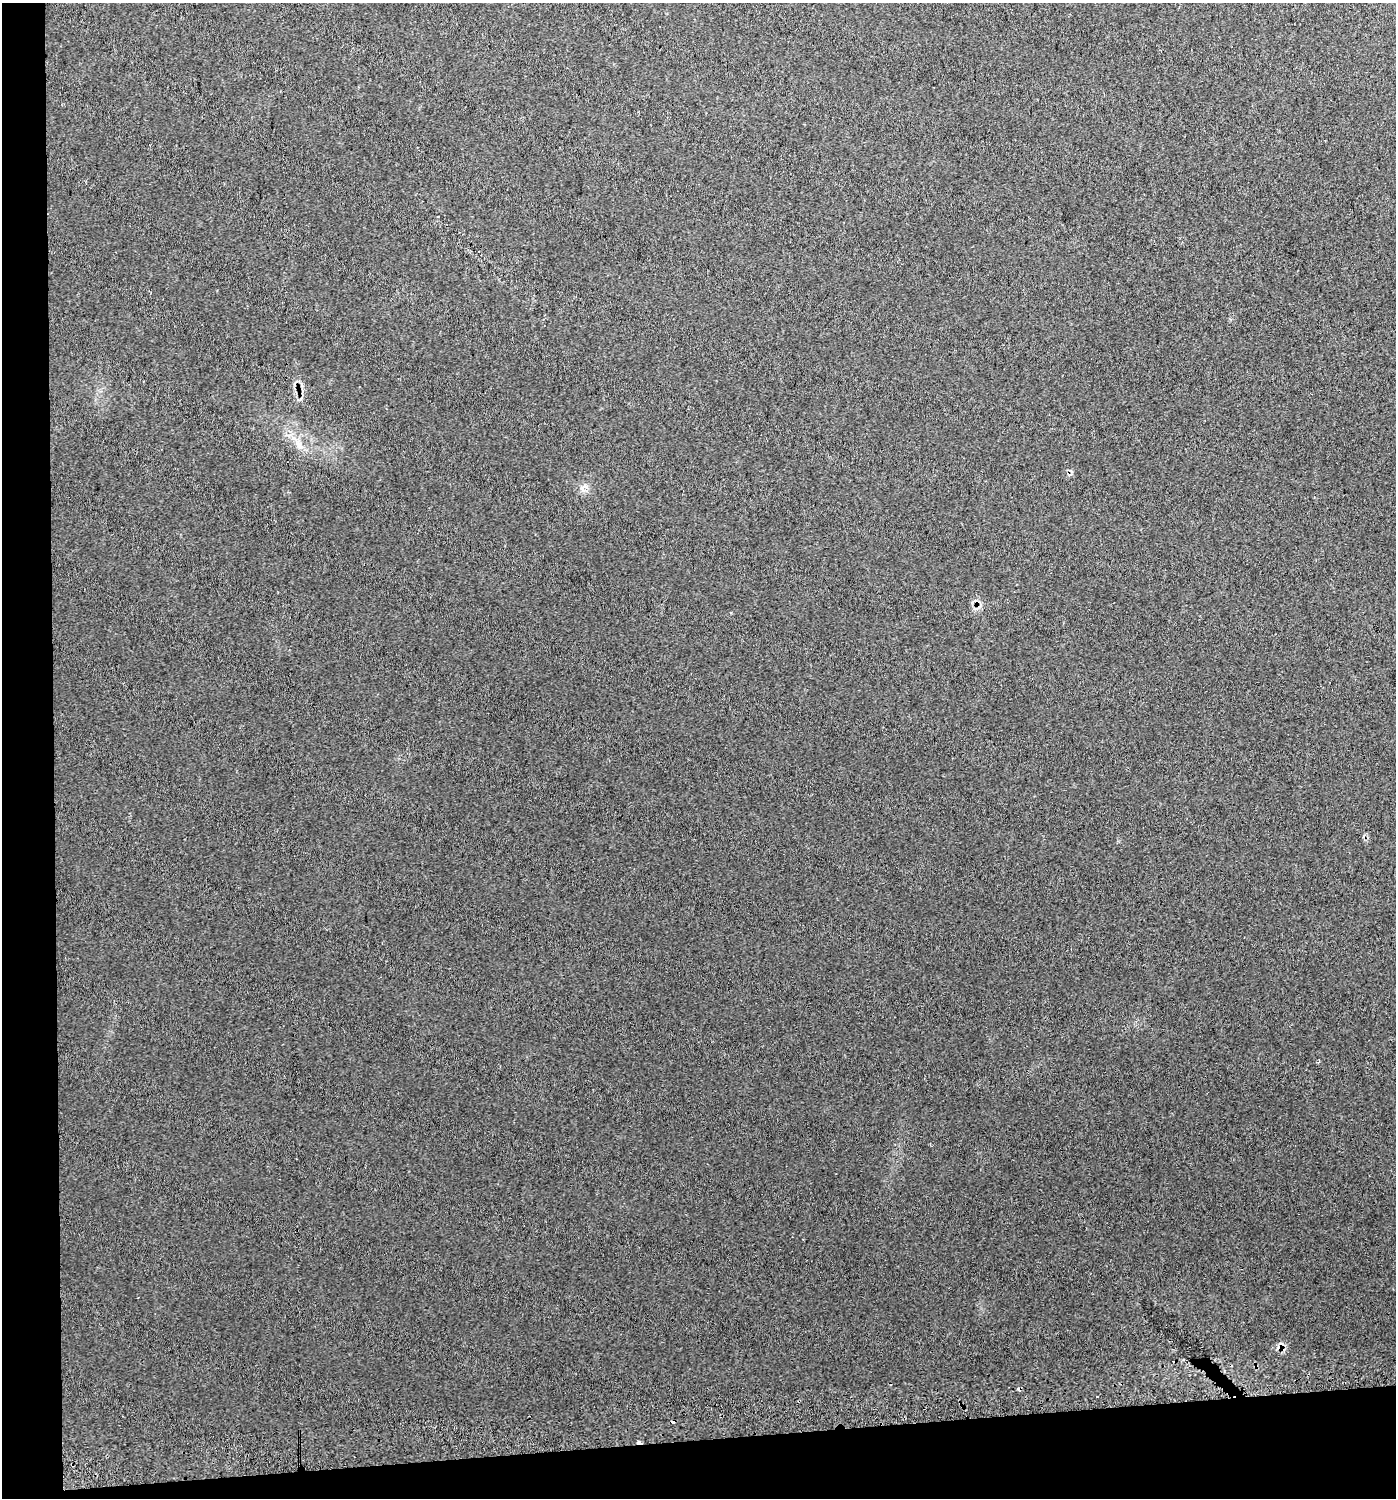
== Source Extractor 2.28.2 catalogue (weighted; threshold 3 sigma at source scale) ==
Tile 7 of 3 x 3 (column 1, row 3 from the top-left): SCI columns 46-1439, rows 41-1536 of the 4231 x 4570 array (HDU 1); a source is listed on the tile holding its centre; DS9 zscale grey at full resolution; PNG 1398 x 1500 px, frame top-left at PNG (2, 3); no overlay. Shown black and unused: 8% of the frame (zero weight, under 2 of 3 exposures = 5% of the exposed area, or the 3 px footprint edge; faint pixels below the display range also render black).
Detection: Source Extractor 2.28.2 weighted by HDU 2 'WHT'; one run over the whole footprint, this tile lists its part. Background 0.034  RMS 0.012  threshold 0.0541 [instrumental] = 3 sigma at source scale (4.5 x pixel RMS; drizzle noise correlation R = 1.50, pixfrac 1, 0.0396/0.0396 arcsec/px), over >= 5 px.
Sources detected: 7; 3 cosmic-ray / hot-pixel residue — not listed; the other 4 listed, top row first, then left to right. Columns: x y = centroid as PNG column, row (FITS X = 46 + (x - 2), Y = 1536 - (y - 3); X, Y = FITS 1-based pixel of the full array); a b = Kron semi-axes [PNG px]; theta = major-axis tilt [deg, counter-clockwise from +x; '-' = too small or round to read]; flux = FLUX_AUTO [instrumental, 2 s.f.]
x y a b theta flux
299 445 12 9 -56 8.8
586 486 9 4 -23 3.7
1097 1396 3 2 - 0.87
639 1442 4 3 - 22
Overlapping masked pixels (flux is a lower limit): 1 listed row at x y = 639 1442